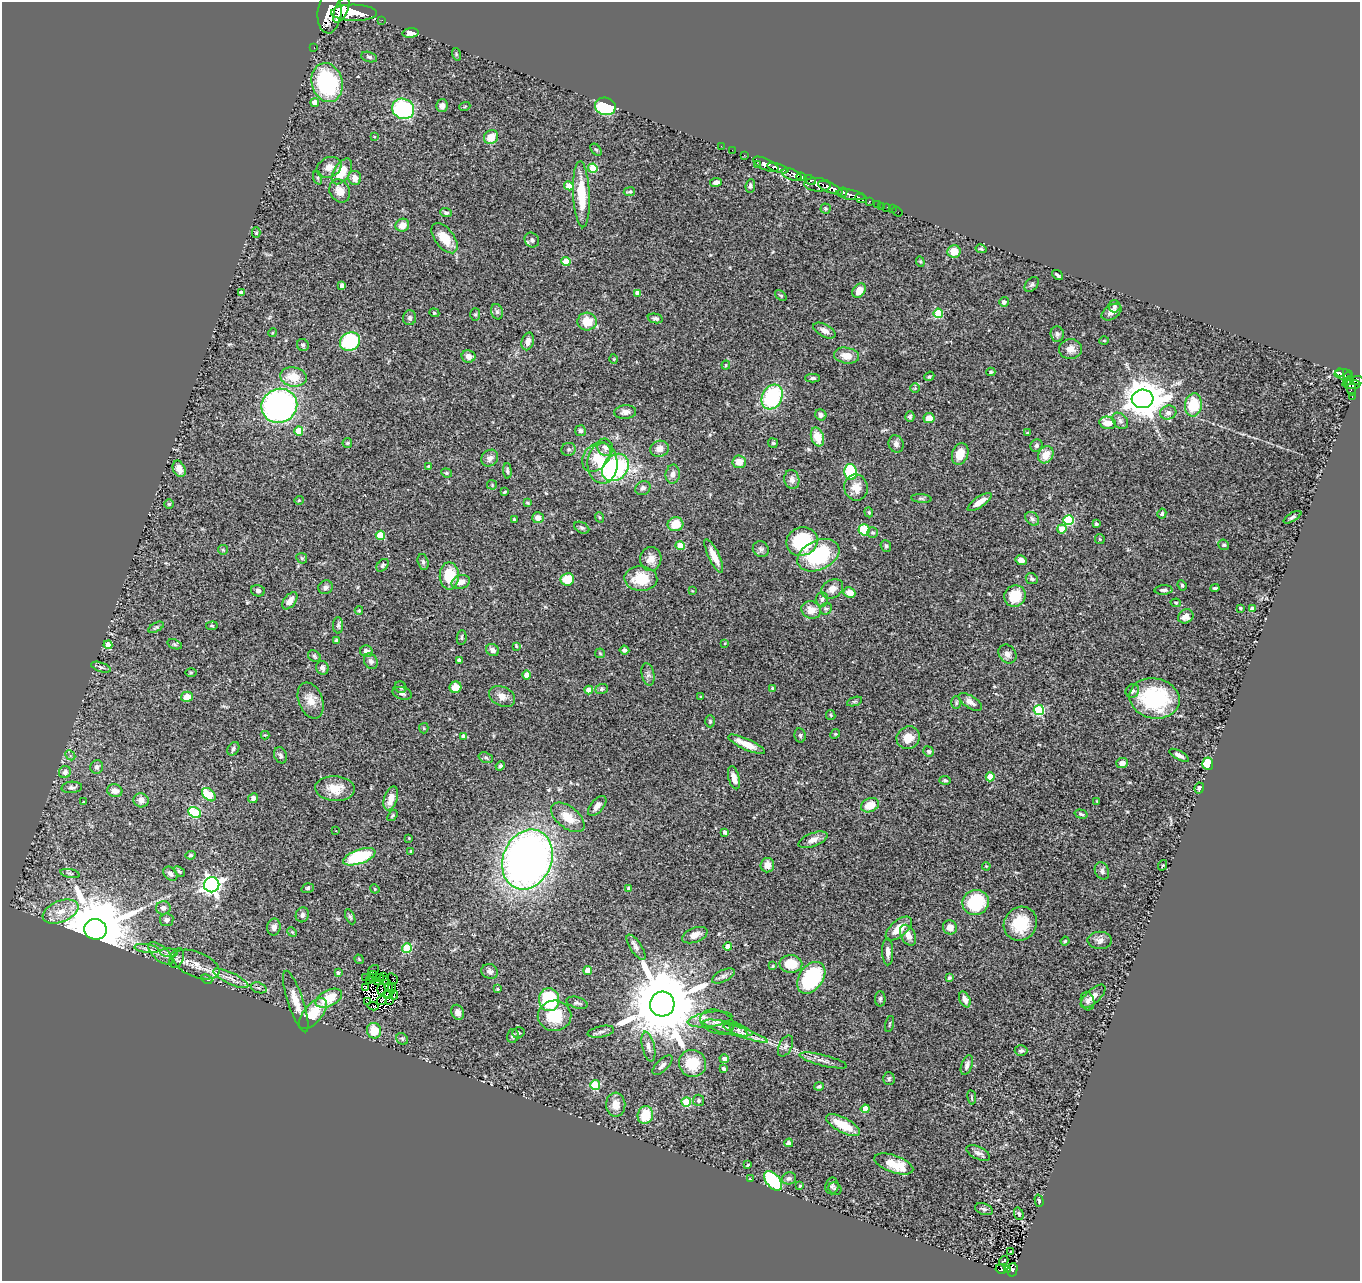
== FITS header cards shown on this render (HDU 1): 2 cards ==
NAXIS1  =                 1358
NAXIS2  =                 1279

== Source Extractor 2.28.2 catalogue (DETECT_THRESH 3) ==
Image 1358 x 1279 px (HDU 1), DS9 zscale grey, 1 PNG px = 1 image px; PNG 1362 x 1283 px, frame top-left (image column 1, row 1279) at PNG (2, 2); each listed source drawn as its Kron ellipse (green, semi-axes under 4 px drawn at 4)
Background 0.517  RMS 0.053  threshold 0.159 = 3 sigma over >= 5 px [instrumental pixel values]
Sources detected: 417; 6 with non-positive FLUX_AUTO (blend fragments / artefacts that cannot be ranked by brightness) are neither listed nor drawn; the other 411 listed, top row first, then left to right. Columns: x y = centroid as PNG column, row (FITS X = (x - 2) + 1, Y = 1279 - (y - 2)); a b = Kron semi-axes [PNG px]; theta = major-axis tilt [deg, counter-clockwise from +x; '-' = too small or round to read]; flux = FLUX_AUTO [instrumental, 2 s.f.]
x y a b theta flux
341 10 14 6 65 1700
329 12 21 12 84 3500
354 13 23 8 -1 3700
382 20 2 2 - 9
411 33 8 4 6 17
314 48 3 2 - 8.4
456 54 6 4 -73 4.3
369 57 8 5 -16 8.1
327 83 20 15 -75 390
315 103 4 4 - 34
442 106 6 5 - 12
465 106 5 3 - 3.2
605 106 10 8 -13 230
403 109 11 10 - 350
374 136 4 2 - 2.5
491 137 7 7 - 46
721 146 2 2 - 13
596 150 7 4 -51 5.2
732 150 2 2 - 7.4
744 155 2 2 - 11
757 164 3 2 - 48
766 164 14 5 -24 1200
329 167 13 9 26 29
593 168 5 4 - 110
778 168 11 3 -17 1100
342 171 14 8 57 73
792 175 10 5 -21 500
801 177 5 4 - 590
318 178 7 4 -71 5.8
355 178 7 6 - 27
810 180 6 4 -29 400
716 182 6 4 11 12
817 185 13 7 -5 1100
569 186 4 4 - 55
750 186 7 5 83 9
830 188 13 4 -23 1800
340 191 12 10 -60 37
629 192 6 3 9 5.1
842 192 5 4 - 480
581 194 33 8 -87 120
851 195 14 5 -9 940
861 198 6 3 -25 280
869 202 3 3 - 100
878 204 3 3 - 40
882 206 3 2 - 6.7
887 208 3 2 - 21
826 209 5 5 - 5.2
892 209 4 2 - 2.7
897 211 6 2 -38 7.4
446 213 6 4 -22 7.7
402 225 7 6 - 28
256 233 5 4 - 5.6
444 238 17 9 -53 66
532 240 8 6 -50 10
981 249 5 4 - 4.5
954 251 6 6 - 51
566 261 4 4 - 87
920 262 5 4 - 4.7
1058 275 6 3 -38 6.7
342 285 4 3 - 17
1032 285 8 6 49 8.6
859 291 8 6 54 36
241 292 4 3 - 9.4
638 293 4 4 - 22
781 295 7 4 -39 5.1
1004 302 5 4 - 11
1114 306 6 6 - 8
497 312 8 6 -74 8.3
1112 312 11 7 33 20
434 313 5 4 - 4
938 313 5 4 - 150
475 315 6 5 - 5.4
410 318 7 6 - 9.5
655 318 8 4 -11 7.7
587 322 9 9 - 64
825 331 12 6 -28 21
272 333 4 3 - 3.2
1057 334 7 7 - 11
1104 340 5 3 - 3
350 341 10 9 - 260
528 341 9 6 75 20
303 345 6 5 - 6.8
1071 349 11 10 - 27
468 356 7 6 - 23
847 356 13 8 -10 43
614 359 5 3 - 3.2
726 365 4 4 - 3.5
991 372 4 4 - 4.5
1340 373 4 3 - 220
1344 374 9 5 -4 140
929 376 5 4 - 4.4
1348 376 4 3 - 130
293 377 13 9 -9 65
813 378 7 4 -1 8.5
1348 381 5 3 - 76
1357 381 7 4 5 380
1351 384 9 5 -3 450
915 388 5 5 - 4.7
1351 388 8 4 -78 290
772 397 13 10 61 310
1352 397 3 2 - 17
1143 399 11 9 4 9300
1193 405 11 8 82 120
279 406 18 17 - 1200
625 412 11 7 5 17
1168 413 8 7 - 15
821 415 6 5 - 11
910 417 5 4 - 6.4
929 418 5 5 - 36
1120 421 9 6 -46 13
1108 423 8 6 -12 51
299 431 4 4 - 62
580 431 5 5 - 7.8
1027 433 4 2 - 2.1
817 437 10 6 -72 59
347 443 5 5 - 3.9
773 443 5 4 - 4.7
896 444 9 7 -74 13
1036 445 6 6 - 9.1
605 447 9 7 -61 18
568 449 7 6 - 7.3
660 449 9 8 - 27
960 454 11 8 71 52
1046 455 9 7 58 47
596 457 16 12 48 58
490 458 9 7 41 17
739 462 7 6 - 36
602 463 20 15 89 100
428 466 4 3 - 3
615 467 15 12 46 450
179 469 8 6 -65 23
507 471 8 4 -87 6.9
851 472 8 6 -79 210
446 473 5 4 - 5.2
673 474 9 7 81 17
792 480 9 7 -78 20
492 485 5 5 - 4.2
856 487 13 11 -79 42
643 488 8 6 34 11
504 492 4 2 - 4.1
921 498 10 4 -5 7
299 500 5 3 - 2.9
980 502 14 5 35 33
527 503 4 3 - 3.9
169 504 5 5 - 4.6
869 512 5 4 - 4.9
1162 514 5 4 - 7
599 517 5 3 - 3.5
1292 517 10 4 31 7.5
538 518 6 5 - 20
514 519 4 4 - 5.4
1032 519 8 6 -45 9.6
1069 520 5 5 - 250
675 524 8 7 - 68
1096 524 3 3 - 7.6
582 528 8 5 -28 7.7
1062 529 4 4 - 42
864 530 6 5 - 88
873 532 5 5 - 7
380 535 4 4 - 97
1100 539 5 5 - 3.7
802 541 16 14 21 240
1224 545 5 5 - 7.1
680 546 4 4 - 75
886 546 6 5 - 7.7
761 549 8 7 - 10
223 550 5 4 - 4
818 555 22 14 25 270
714 556 18 5 -64 43
302 558 6 5 - 5.3
651 559 12 10 80 37
1021 560 5 4 - 21
423 562 8 5 -76 9.3
383 565 7 5 49 7.2
449 576 13 9 -89 120
567 579 7 6 - 78
641 579 16 12 -2 120
1032 579 6 5 - 7.5
461 582 9 6 16 26
1182 585 5 4 - 4.8
326 587 7 6 - 13
1215 588 4 3 - 5.1
832 589 12 9 31 30
1163 590 9 5 2 11
258 591 7 5 -15 9.5
692 591 4 3 - 2.4
849 592 6 5 - 30
1015 596 11 10 - 90
822 599 7 6 - 10
290 601 10 5 53 25
1176 603 5 4 - 5
1240 608 3 3 - 4.8
826 609 6 5 - 7.2
1252 609 4 4 - 19
359 610 4 4 - 4
811 610 10 8 -27 40
1186 616 8 6 31 28
338 625 8 5 -88 7
212 626 6 4 7 4.8
156 627 8 4 29 6.7
462 637 7 5 84 7
336 640 3 3 - 5.4
725 643 4 3 - 3.1
175 644 7 4 -20 6
108 645 4 4 - 50
516 646 3 2 - 3
492 650 7 6 - 15
624 650 5 4 - 8.7
366 651 6 6 - 20
600 653 5 5 - 4.1
1007 654 10 8 -51 17
314 656 7 5 -34 6.6
459 660 4 3 - 13
371 661 8 6 -59 12
101 667 10 4 -19 8.9
322 668 7 6 - 14
191 673 5 3 - 3.8
648 674 11 6 -79 12
527 675 4 4 - 36
401 687 6 5 - 8.5
455 687 6 5 - 45
772 688 4 3 - 4.2
601 689 6 5 - 6.8
589 690 4 4 - 33
1132 691 7 6 - 11
402 693 10 6 -17 13
502 696 14 9 -25 28
187 697 6 5 - 43
701 697 3 2 - 2.7
1155 698 25 20 -11 330
311 700 19 12 -69 42
855 701 8 3 19 4.7
970 702 13 6 -32 21
956 703 6 5 - 5.6
1039 710 5 5 - 260
831 715 5 4 - 4.2
710 721 6 5 - 5.5
424 728 5 4 - 4.4
835 734 5 4 - 4.1
265 735 4 4 - 3.5
800 735 7 5 -78 7.2
464 736 4 3 - 13
908 738 12 11 - 48
746 744 20 5 -25 53
233 749 7 5 57 7.8
929 751 5 5 - 6.2
70 755 6 4 -44 6.4
280 755 8 6 -68 9.3
1179 755 11 4 -29 14
486 758 7 5 -18 7.1
1122 763 6 5 - 14
1208 764 6 5 - 100
500 766 5 4 - 8.1
97 767 7 6 - 11
65 772 6 6 - 15
990 777 4 4 - 80
734 778 12 5 -75 27
945 780 5 4 - 5.4
72 787 10 5 5 11
1199 788 5 4 - 7.3
335 789 20 12 -3 64
115 791 7 6 - 20
209 795 8 5 -44 140
253 798 5 4 - 13
391 798 12 6 72 39
141 800 7 7 - 18
1097 801 3 2 - 2.5
84 802 3 3 - 4
870 805 9 6 22 54
597 806 12 6 50 21
195 813 7 5 -35 220
1081 814 6 4 -16 6.1
392 815 6 4 53 4.5
568 817 19 11 -38 60
336 831 3 2 - 1.7
725 832 4 3 - 13
409 838 3 2 - 3.2
813 840 15 6 21 23
411 851 3 3 - 4.3
191 855 5 4 - 5
359 857 17 7 19 220
527 859 31 24 68 2500
767 865 7 7 - 27
1163 865 5 3 - 3.5
986 866 4 3 - 3.1
179 871 6 4 -41 4.4
1102 871 9 7 -65 11
70 873 10 3 -12 6.3
170 874 8 6 -45 13
212 885 7 7 - 1500
308 888 6 4 19 5.8
629 888 3 3 - 10
375 889 5 3 - 3.2
976 902 13 12 - 170
163 908 7 6 - 13
61 912 19 10 22 54
302 915 7 6 - 11
350 917 8 4 -65 5.9
167 920 6 6 - 11
1020 924 17 16 - 120
274 927 8 7 - 14
950 927 7 7 - 25
95 929 11 10 - 41000
899 929 16 8 40 52
292 932 5 4 - 3.9
695 935 13 7 21 25
908 935 11 7 -64 31
1100 940 12 8 -1 17
1065 941 4 4 - 4.2
636 947 14 6 -56 15
728 947 4 4 - 43
407 948 5 5 - 190
147 949 12 4 -7 13
888 952 13 5 -89 19
161 953 15 7 -42 23
169 953 9 3 -4 7
177 958 10 6 66 11
359 959 5 3 - 2.8
791 964 11 9 -2 81
196 965 24 12 -22 58
773 966 4 3 - 3.6
374 970 6 2 36 3.9
588 970 4 4 - 54
490 971 8 7 - 12
338 973 4 3 - 7.3
373 974 3 2 - 0.43
383 976 2 2 - 1.2
723 976 12 6 26 12
376 977 3 2 - 3
231 978 19 6 -26 25
365 978 4 3 - 8.2
373 978 3 2 - 4.9
811 978 17 12 54 320
949 978 4 3 - 9.3
207 979 6 4 -24 12
379 979 6 2 60 13
393 979 6 2 -57 4.9
384 980 5 3 - 16
370 981 4 2 - 2.8
365 987 4 3 - 10
388 987 3 3 - 2.8
259 988 8 5 -18 8.2
392 989 5 2 - 6.8
497 989 4 3 - 4.5
382 990 5 2 - 5.7
388 995 5 3 - 7.6
394 995 4 2 - 3.7
1093 996 15 7 43 27
329 998 14 8 27 92
880 999 7 5 90 7.9
965 999 8 5 -65 20
382 1000 5 2 - 2.1
389 1000 4 2 - 2
549 1000 11 10 - 250
296 1001 32 8 -71 52
1088 1001 9 6 -75 13
367 1002 3 2 - 6.4
577 1003 11 5 -16 8.8
662 1004 12 12 - 47000
373 1006 5 3 - 1.8
458 1012 8 6 -65 19
313 1014 19 9 50 93
554 1016 17 15 2 110
710 1019 22 7 8 39
717 1022 17 11 -20 37
889 1024 8 2 75 3.4
728 1028 25 6 -13 30
739 1030 10 6 -38 17
374 1031 8 7 - 69
601 1032 13 5 12 11
518 1033 6 5 - 6.7
745 1034 24 4 -20 29
513 1036 7 5 76 8.2
402 1039 6 5 - 6.8
785 1046 11 6 63 12
648 1047 15 6 -77 20
1021 1051 6 5 - 7.8
724 1059 4 4 - 17
823 1060 24 5 -14 19
692 1063 14 13 - 110
662 1065 13 6 45 14
967 1065 10 5 70 13
723 1069 3 3 - 8.9
889 1079 6 6 - 7.2
595 1085 5 5 - 200
819 1087 5 4 - 6
972 1097 7 3 -82 4.5
699 1100 6 5 - 6.9
686 1102 5 4 - 130
616 1105 12 9 -88 38
865 1109 4 4 - 58
645 1115 9 7 78 95
843 1125 19 7 -28 84
789 1143 4 4 - 13
978 1153 13 6 -25 15
894 1164 20 8 -20 68
748 1165 4 2 - 3.9
789 1178 7 6 - 11
750 1179 3 2 - 3.1
773 1181 11 7 -50 290
800 1186 3 3 - 4.3
832 1186 8 6 78 9.7
835 1189 7 5 -35 6.1
1039 1201 6 3 -73 4.7
984 1209 9 5 -19 9.1
1019 1214 6 4 -70 6.2
1011 1252 3 2 - 2.9
1004 1260 5 2 - 2.9
1001 1269 5 4 - 86
1007 1269 2 2 - 6.5
1012 1270 7 5 76 140
At the frame edge (FLAGS 8, measured only in part): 1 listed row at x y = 1357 381
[6 non-positive-flux detections neither listed nor drawn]